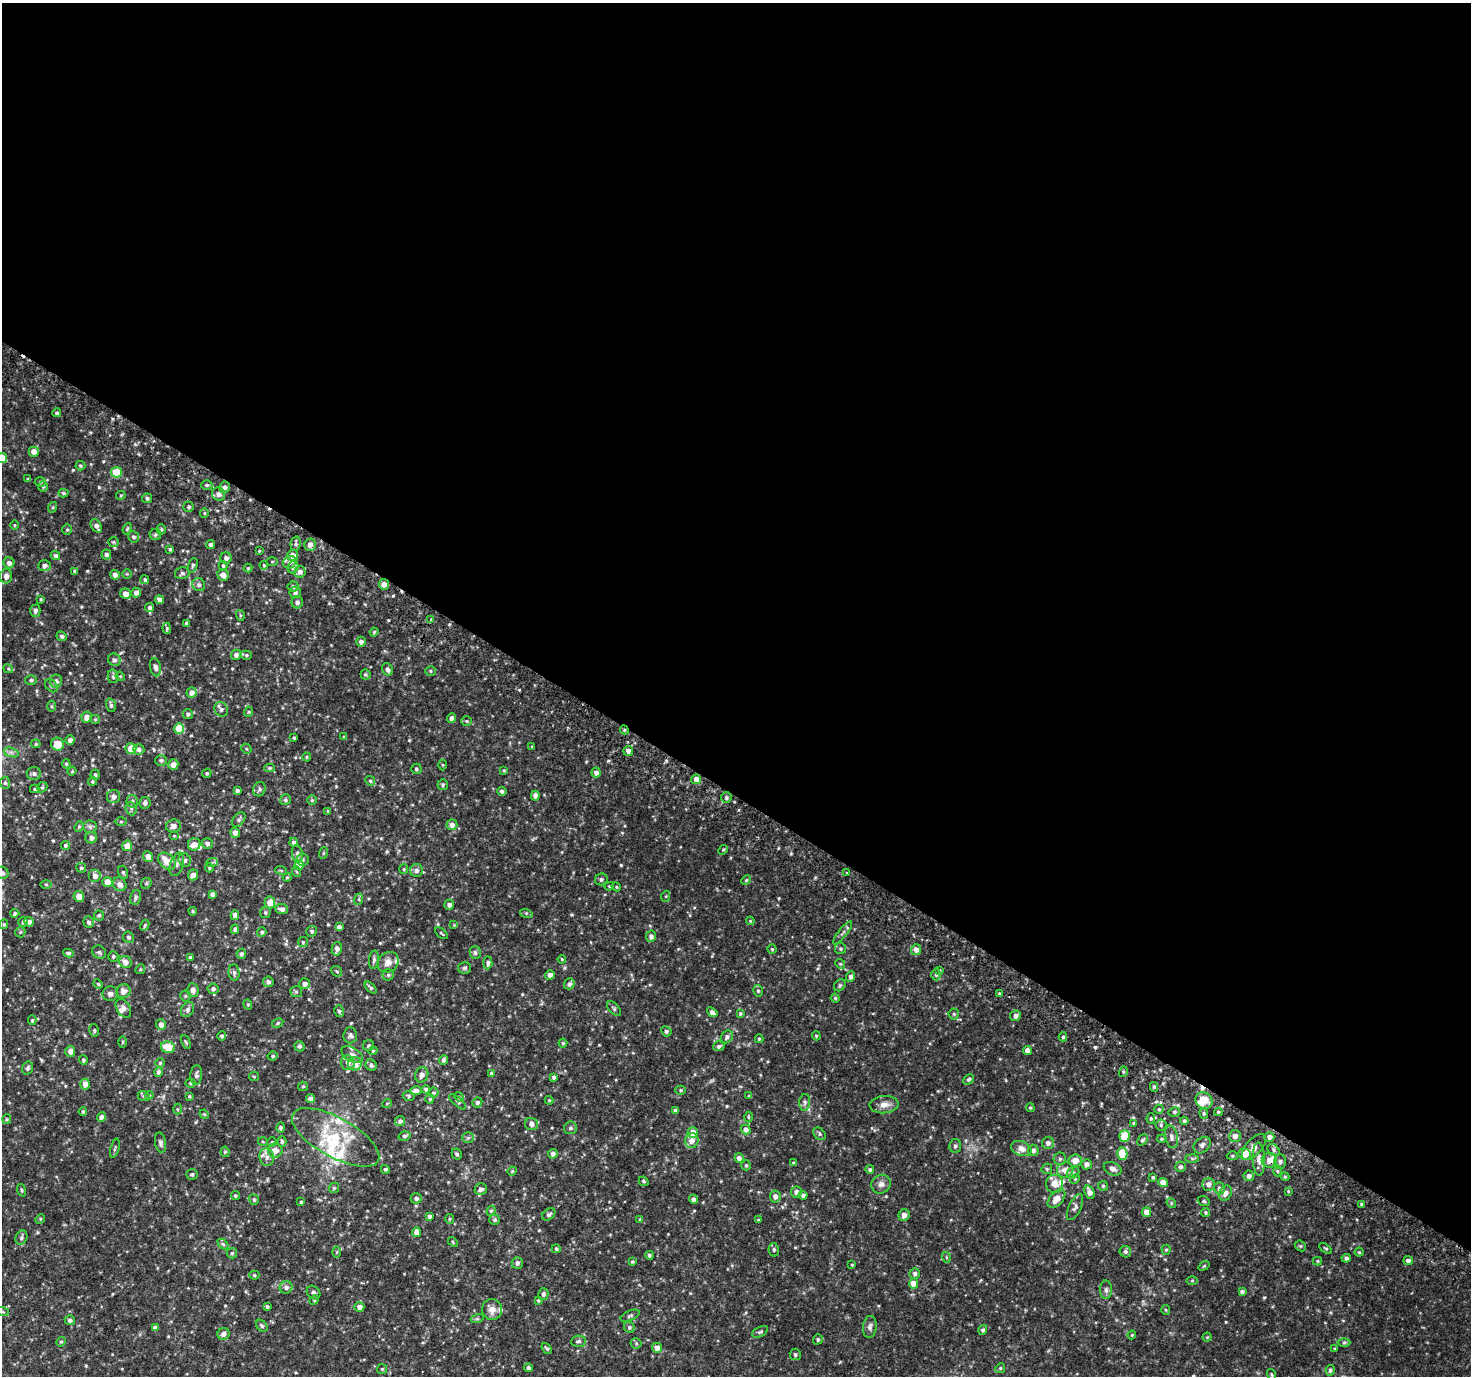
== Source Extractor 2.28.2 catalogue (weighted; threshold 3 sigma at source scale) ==
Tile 3 of 4 x 4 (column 3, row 1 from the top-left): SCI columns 2988-4456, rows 4438-5811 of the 5987 x 6056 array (HDU 1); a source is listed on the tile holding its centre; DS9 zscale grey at full resolution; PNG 1473 x 1378 px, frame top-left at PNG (2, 3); each listed source drawn as its Kron ellipse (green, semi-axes under 4 px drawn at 4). Shown black and unused: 58% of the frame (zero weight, under 2 of 3 exposures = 3% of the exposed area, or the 3 px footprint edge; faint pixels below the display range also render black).
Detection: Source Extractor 2.28.2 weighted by HDU 2 'WHT'; one run over the whole footprint, this tile lists its part. Background 0.0386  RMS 0.0071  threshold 0.0318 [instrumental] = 3 sigma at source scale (4.5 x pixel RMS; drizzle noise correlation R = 1.50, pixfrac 1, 0.0396/0.0396 arcsec/px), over >= 5 px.
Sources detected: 583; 1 too faint to see at this stretch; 6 cosmic-ray / hot-pixel residue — neither listed nor drawn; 28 inside a brighter listed object's ellipse — not listed separately; of the other 548, all 500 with FLUX_AUTO >= 0.628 (the completeness limit of this list) listed and drawn (48 fainter detections not listed), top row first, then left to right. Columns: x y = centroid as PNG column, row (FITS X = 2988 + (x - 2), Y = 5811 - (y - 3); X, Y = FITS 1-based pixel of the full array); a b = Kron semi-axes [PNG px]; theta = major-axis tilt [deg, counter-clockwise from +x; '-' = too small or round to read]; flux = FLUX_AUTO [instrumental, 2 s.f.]
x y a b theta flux
57 413 4 4 - 1.2
34 452 5 5 - 4.2
2 458 5 5 - 9.9
80 466 5 4 - 1.1
117 472 5 5 - 15
28 479 4 3 - 0.69
40 482 5 5 - 1
207 485 5 4 - 1.1
43 487 5 5 - 1
225 487 6 5 - 2
63 493 5 4 - 1.1
218 494 7 6 - 3.1
121 495 5 4 - 0.74
147 498 5 5 - 1.3
53 507 5 3 - 0.71
189 507 5 5 - 1.3
204 513 5 4 - 0.71
14 525 5 3 - 0.63
96 526 7 5 -58 2.8
127 529 6 4 71 0.93
161 529 5 4 - 0.88
67 530 5 5 - 0.86
155 534 6 5 - 1.2
134 537 5 5 - 1.6
114 542 5 5 - 0.89
211 544 4 4 - 1.8
296 544 7 5 78 1.5
310 545 6 5 - 3.5
170 549 3 3 - 0.99
259 551 3 3 - 0.67
106 554 5 5 - 1.9
293 555 5 5 - 5.1
55 556 5 4 - 1.7
226 558 6 5 - 2.2
272 562 6 4 1 0.77
290 562 7 6 - 2
9 563 5 5 - 2.4
193 565 7 4 73 1.2
264 565 4 3 - 0.74
44 566 6 5 - 2.1
223 566 5 4 - 0.93
293 567 6 5 - 1.9
248 568 4 4 - 0.83
75 571 4 4 - 1.2
300 572 6 5 - 3
182 573 7 6 - 1.6
127 574 5 5 - 0.74
115 575 5 4 - 3
223 575 6 5 - 4.3
6 576 7 6 - 2.5
145 580 4 4 - 1
384 584 5 5 - 4.3
199 585 7 6 - 1.9
293 586 5 5 - 1.6
295 592 6 5 - 1.5
136 593 5 4 - 2.9
126 594 5 5 - 4.3
41 599 4 3 - 0.72
160 600 4 4 - 3
297 602 6 6 - 2.3
150 607 4 4 - 1.7
35 611 6 5 - 1.7
240 615 5 3 - 0.86
431 619 3 3 - 7.8
187 623 4 3 - 1.5
167 628 6 4 -88 0.99
374 632 4 4 - 0.78
62 636 5 4 - 1.3
361 642 5 5 - 2.7
236 655 5 5 - 2.3
246 655 5 4 - 1.2
114 660 6 6 - 1.9
155 667 9 5 -78 2.8
8 669 5 4 - 0.72
387 669 6 5 - 2.1
430 671 5 4 - 0.88
365 674 5 5 - 0.98
113 676 7 5 -77 1.4
120 676 5 4 - 0.66
31 680 5 5 - 1.2
56 681 6 6 - 2.8
51 686 7 5 -49 1.6
192 693 5 5 - 3.7
111 705 7 5 -75 1.6
52 706 5 3 - 0.71
221 709 7 6 - 2.1
248 712 5 3 - 0.65
188 714 5 5 - 1.5
87 717 5 5 - 5.2
452 718 5 4 - 2.7
95 719 5 4 - 0.75
466 721 5 5 - 0.97
179 728 5 5 - 14
624 730 4 4 - 0.99
344 737 4 3 - 0.69
294 738 3 3 - 1
70 740 5 4 - 2.3
36 744 5 4 - 0.8
58 744 6 6 - 9.8
532 746 3 3 - 0.65
131 749 5 5 - 11
139 749 6 5 - 2.8
246 749 5 4 - 0.9
628 751 5 5 - 2.6
11 752 7 4 -19 1.9
307 757 4 4 - 0.71
161 760 6 5 - 1.5
66 764 5 3 - 0.85
173 765 5 5 - 4.2
443 765 5 3 - 0.69
270 768 5 4 - 1.1
416 769 5 5 - 1.2
504 770 4 3 - 0.67
72 771 4 4 - 0.7
34 773 7 6 - 2.2
207 773 5 4 - 1.1
596 773 5 4 - 2.9
95 775 5 4 - 1.2
696 779 5 5 - 4.9
92 781 4 4 - 1
370 781 5 4 - 1
5 783 6 5 - 1.2
443 785 5 5 - 1.1
42 787 5 4 - 0.97
35 789 4 4 - 0.99
259 789 7 6 - 1.6
237 791 4 3 - 1.6
502 791 4 4 - 1.7
535 796 5 4 - 2.2
113 797 6 6 - 3.2
726 798 5 5 - 1.7
285 800 6 5 - 1.3
312 800 5 5 - 0.95
132 801 6 5 - 1.5
145 803 6 5 - 2.1
131 809 7 5 -68 1.3
328 811 4 3 - 0.7
239 820 8 5 52 1.7
121 822 6 4 1 0.95
452 825 5 5 - 3.4
173 826 7 6 - 3.1
79 827 5 4 - 0.82
90 827 7 6 - 1.7
235 833 5 4 - 3.5
174 836 5 3 - 0.64
91 838 6 5 - 2.8
293 842 4 4 - 1.7
207 843 5 5 - 2.3
194 844 6 6 - 4.2
65 845 4 4 - 0.98
127 846 5 5 - 7.2
723 850 5 4 - 0.76
323 853 6 3 71 0.64
297 854 9 5 -81 1.6
148 856 5 5 - 4
303 859 6 6 - 1.4
185 860 7 6 - 2.1
167 861 10 7 -42 10
212 862 6 4 21 0.98
177 864 12 6 72 2.9
299 865 5 5 - 6.9
81 868 5 4 - 1.1
209 868 4 4 - 0.87
404 869 5 4 - 0.79
281 870 6 3 -19 0.67
416 870 6 6 - 2.7
123 872 6 5 - 1.2
297 872 5 3 - 0.78
2 873 6 6 - 1.9
847 873 4 4 - 0.63
193 875 5 5 - 3.8
95 876 6 6 - 3.4
287 877 4 3 - 0.72
601 879 6 6 - 1.8
746 880 5 4 - 0.88
107 882 5 5 - 8.5
146 883 6 5 - 0.96
120 884 7 6 - 4
46 885 6 4 -1 0.78
609 886 5 4 - 0.77
616 887 5 4 - 0.72
212 894 4 4 - 2.3
79 896 5 5 - 4.9
666 896 5 3 - 0.64
135 897 7 5 78 1.6
359 899 6 4 73 0.93
270 902 6 5 - 7.3
449 905 5 4 - 2.6
282 909 6 5 - 2.7
193 911 4 3 - 0.76
265 912 5 5 - 1.2
15 913 4 4 - 1.3
526 913 6 4 -18 0.89
99 915 5 5 - 1.1
235 915 5 4 - 3.7
750 921 4 3 - 0.7
23 922 5 5 - 1.1
29 922 5 4 - 2.4
89 922 6 5 - 1.8
4 924 5 4 - 0.89
145 925 6 3 62 0.86
454 925 4 4 - 0.63
339 927 4 4 - 2.6
235 929 5 4 - 2.1
312 931 5 5 - 1.3
20 932 5 5 - 0.92
262 932 5 4 - 1.3
441 933 7 3 -40 0.66
843 933 14 3 51 1.9
651 936 6 5 - 2.6
128 937 6 5 - 1.4
303 942 5 5 - 0.97
337 949 7 5 78 3
772 949 4 4 - 0.79
840 949 5 5 - 1.2
916 950 5 5 - 3.7
99 952 7 6 - 1.5
475 952 6 5 - 1.6
68 953 5 3 - 1.3
241 954 5 4 - 2
113 956 5 5 - 1.4
190 957 3 3 - 1.1
562 959 4 3 - 0.69
374 960 9 5 82 1.6
125 962 6 6 - 4.6
388 962 11 9 43 4.3
488 963 6 4 86 1.8
840 964 5 4 - 0.85
464 968 6 5 - 1.6
140 969 5 4 - 0.81
940 970 4 3 - 0.65
337 971 6 5 - 1.1
234 972 8 5 -83 1.7
388 975 5 5 - 1.1
550 975 5 4 - 3.2
936 975 6 4 -88 1.1
850 976 5 4 - 2.1
268 982 5 5 - 2.1
98 984 5 3 - 0.74
305 984 5 5 - 3.5
569 984 6 5 - 2.2
840 985 6 5 - 1.1
371 988 7 4 -45 1.2
213 989 5 5 - 1.9
193 990 7 5 -85 3.6
123 991 7 6 - 4.1
758 991 6 4 -73 1.2
296 992 6 5 - 1
999 993 4 3 - 0.82
110 994 8 7 - 2.4
185 996 5 5 - 1
835 998 4 4 - 0.82
248 1004 5 4 - 0.92
123 1008 10 6 -58 2.8
614 1009 9 5 -48 1.3
187 1010 8 6 58 2
339 1011 6 5 - 1.3
712 1012 6 4 -40 2.4
740 1013 4 3 - 0.83
954 1014 5 5 - 0.9
1015 1016 5 5 - 2.4
32 1020 5 4 - 0.82
278 1023 6 4 29 1
161 1025 5 5 - 3.7
94 1030 6 4 -78 1
666 1031 5 5 - 1.3
350 1035 8 7 - 1.8
222 1036 5 4 - 1.4
816 1036 4 3 - 0.79
727 1037 7 5 52 1.9
1063 1037 4 4 - 1.3
759 1039 4 4 - 0.91
123 1042 5 3 - 0.69
186 1042 7 4 -68 1
563 1043 4 4 - 0.76
369 1045 5 5 - 1.1
300 1046 5 5 - 1.3
719 1046 6 5 - 1.5
168 1047 7 5 -17 12
1027 1050 4 4 - 5.2
70 1051 5 5 - 3
373 1051 4 4 - 0.76
352 1055 12 7 -31 3
273 1056 5 4 - 1.1
83 1060 4 4 - 1.4
443 1060 5 4 - 1.6
160 1063 5 4 - 0.99
348 1063 7 7 - 2.8
355 1064 7 6 - 5.8
371 1065 6 5 - 1.4
28 1068 7 5 73 1.6
158 1072 5 4 - 1.7
1123 1072 5 3 - 0.93
491 1073 4 3 - 0.78
196 1075 10 6 86 2
422 1075 8 6 67 3
254 1077 5 4 - 0.69
554 1077 4 4 - 1.6
968 1080 5 4 - 1.4
190 1083 5 4 - 0.83
85 1084 5 5 - 4.4
303 1086 5 4 - 0.7
1154 1087 5 4 - 1.1
426 1089 4 4 - 1.6
681 1090 5 4 - 1
416 1091 6 4 11 3.6
434 1093 5 5 - 1.1
149 1095 4 4 - 0.71
144 1096 6 5 - 1.1
189 1096 4 3 - 0.72
409 1096 6 4 -17 1.1
749 1096 3 3 - 0.83
459 1097 5 4 - 0.87
311 1099 4 4 - 2.7
430 1099 4 4 - 0.66
549 1100 4 4 - 0.63
1204 1101 9 7 -38 11
458 1102 10 3 -41 0.97
477 1102 5 5 - 1.6
805 1102 8 5 86 1.8
387 1103 5 3 - 0.67
884 1105 14 8 3 5.2
1030 1108 4 4 - 0.74
177 1109 5 3 - 0.72
1159 1109 4 4 - 0.86
83 1111 4 3 - 0.99
675 1111 4 4 - 2.4
1174 1112 5 4 - 1.4
1218 1112 4 3 - 0.91
1204 1113 5 4 - 1.1
204 1114 5 3 - 0.67
101 1117 5 4 - 1.9
748 1117 5 3 - 0.66
7 1119 5 4 - 0.73
1151 1119 5 4 - 0.8
400 1121 5 5 - 1.9
1184 1121 4 4 - 1.6
1134 1123 4 3 - 0.91
531 1124 6 6 - 3
1161 1125 5 5 - 1
281 1128 5 4 - 1.6
570 1128 6 6 - 1.7
746 1130 5 4 - 3
693 1133 5 5 - 6.3
819 1134 7 5 -44 1.3
405 1136 6 4 17 1.4
1125 1136 6 5 - 14
1235 1136 6 6 - 2.9
336 1137 49 19 -29 34
1171 1137 11 6 -79 2.7
1269 1137 5 5 - 2.8
468 1138 6 5 - 1.1
1162 1139 4 3 - 0.77
1142 1140 6 4 47 1.4
282 1141 5 4 - 0.95
692 1141 7 7 - 3.9
263 1142 5 3 - 0.65
272 1142 4 4 - 0.8
160 1143 10 5 -78 1.8
1048 1143 6 6 - 2.7
1202 1145 9 7 42 2.5
955 1146 7 6 - 1.6
1254 1147 16 8 49 4.4
115 1148 10 3 74 0.99
1021 1148 10 7 -21 4.9
275 1150 7 7 - 4.5
1033 1150 5 5 - 2.6
1273 1150 7 5 -45 1.6
225 1152 5 4 - 0.94
457 1154 6 4 -60 1.3
553 1154 5 4 - 2.3
1122 1154 6 5 - 18
1244 1154 6 5 - 7
1232 1156 5 4 - 0.92
267 1157 9 7 -82 3.4
739 1158 5 4 - 2.8
1192 1158 6 4 -1 1
1060 1159 6 6 - 1.6
1259 1159 16 6 -88 4.1
1075 1160 6 6 - 5.6
1269 1160 7 7 - 6.2
1280 1162 7 5 89 2.1
794 1163 4 3 - 1.1
1087 1164 5 5 - 2.9
746 1165 5 4 - 1
1180 1167 5 5 - 1.8
385 1169 4 4 - 1.1
870 1169 4 4 - 1
1047 1169 5 5 - 0.99
1113 1169 9 6 -26 2.6
1065 1170 8 7 - 5.8
512 1171 5 4 - 0.68
1277 1171 5 3 - 0.88
1073 1173 7 5 41 1.5
192 1174 6 5 - 1.2
1249 1176 5 5 - 2.9
1153 1177 3 3 - 1
1285 1177 4 4 - 0.77
1075 1179 5 4 - 0.72
644 1181 5 4 - 0.99
1163 1182 5 4 - 6
881 1184 10 9 - 3.3
1054 1184 9 8 - 6.9
1208 1184 6 6 - 3.4
1103 1186 5 5 - 0.97
334 1188 5 4 - 1
1219 1188 6 5 - 1.9
481 1189 6 5 - 2.3
22 1190 6 4 -71 0.83
1288 1191 4 4 - 0.68
796 1192 5 5 - 2.8
1089 1192 7 5 -67 3.8
1225 1193 8 6 65 3.7
803 1195 4 4 - 2
235 1196 4 4 - 1
775 1196 6 5 - 3.3
416 1198 5 5 - 1.9
693 1199 4 4 - 2.2
1057 1199 11 6 48 7.3
254 1200 5 4 - 1.2
1204 1201 6 4 -21 1
301 1202 4 4 - 0.89
1171 1203 5 4 - 0.79
1362 1204 3 3 - 1.2
1075 1207 14 6 65 2.3
491 1211 5 4 - 0.96
1146 1212 5 4 - 6.6
1205 1212 4 4 - 0.81
549 1214 7 5 39 1.7
904 1215 6 5 - 3.3
429 1216 4 3 - 1.9
40 1219 5 4 - 0.67
450 1219 5 4 - 0.83
640 1219 4 4 - 0.76
495 1220 5 5 - 1.3
758 1220 3 2 - 0.75
416 1232 5 4 - 3.5
21 1237 7 5 68 1.6
453 1242 6 3 -47 0.74
223 1244 6 4 -44 1
1300 1246 6 5 - 1
1326 1248 7 4 -35 0.92
556 1249 4 4 - 1.1
774 1250 7 5 -79 1.4
1166 1250 5 4 - 0.93
337 1252 6 4 89 0.83
1125 1252 6 5 - 1.6
1359 1252 4 4 - 0.75
232 1253 5 5 - 1
649 1255 4 4 - 1.2
946 1257 5 3 - 0.64
1346 1258 4 4 - 2.1
1317 1261 5 4 - 0.75
1408 1261 5 4 - 1.9
632 1262 4 3 - 0.99
517 1263 6 5 - 2.1
852 1265 4 3 - 0.72
1204 1266 6 3 36 0.67
915 1274 5 5 - 1.9
254 1275 5 4 - 0.98
1192 1280 6 4 1 0.68
913 1284 5 4 - 7.2
286 1287 6 6 - 2.4
1106 1290 9 6 -90 1.9
1242 1291 4 3 - 1.7
313 1293 7 6 - 1.6
543 1294 6 5 - 1.7
314 1300 5 4 - 0.71
538 1300 3 3 - 0.88
267 1307 4 3 - 1.1
359 1307 5 4 - 3.7
492 1310 10 10 - 4.4
1166 1310 5 4 - 0.84
3 1312 6 4 -19 0.85
630 1316 10 5 23 1.4
477 1319 6 4 18 0.92
70 1320 5 5 - 1.9
262 1326 6 5 - 1.3
629 1327 6 5 - 1.4
870 1327 11 7 83 2.3
155 1328 4 4 - 2.6
983 1330 5 4 - 1.4
760 1332 8 5 27 1.3
223 1334 6 5 - 3
1132 1335 4 3 - 0.66
1207 1337 4 4 - 0.68
818 1339 5 4 - 1.1
578 1341 7 5 6 1.6
61 1342 5 4 - 0.82
636 1343 5 5 - 1
1344 1343 6 4 1 1.1
547 1348 6 3 -51 1.1
657 1348 5 5 - 4.6
1335 1349 3 3 - 0.63
795 1354 6 5 - 1.2
528 1368 4 4 - 1.6
1000 1368 5 4 - 1
382 1369 5 5 - 0.92
1330 1370 5 4 - 1.4
1272 1375 6 4 -72 0.84
Overlapping masked pixels (flux is a lower limit): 3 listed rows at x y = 384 584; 624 730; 1269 1160
Isophote crosses this tile's border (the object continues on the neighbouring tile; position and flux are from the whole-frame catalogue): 2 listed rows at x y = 2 458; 2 873